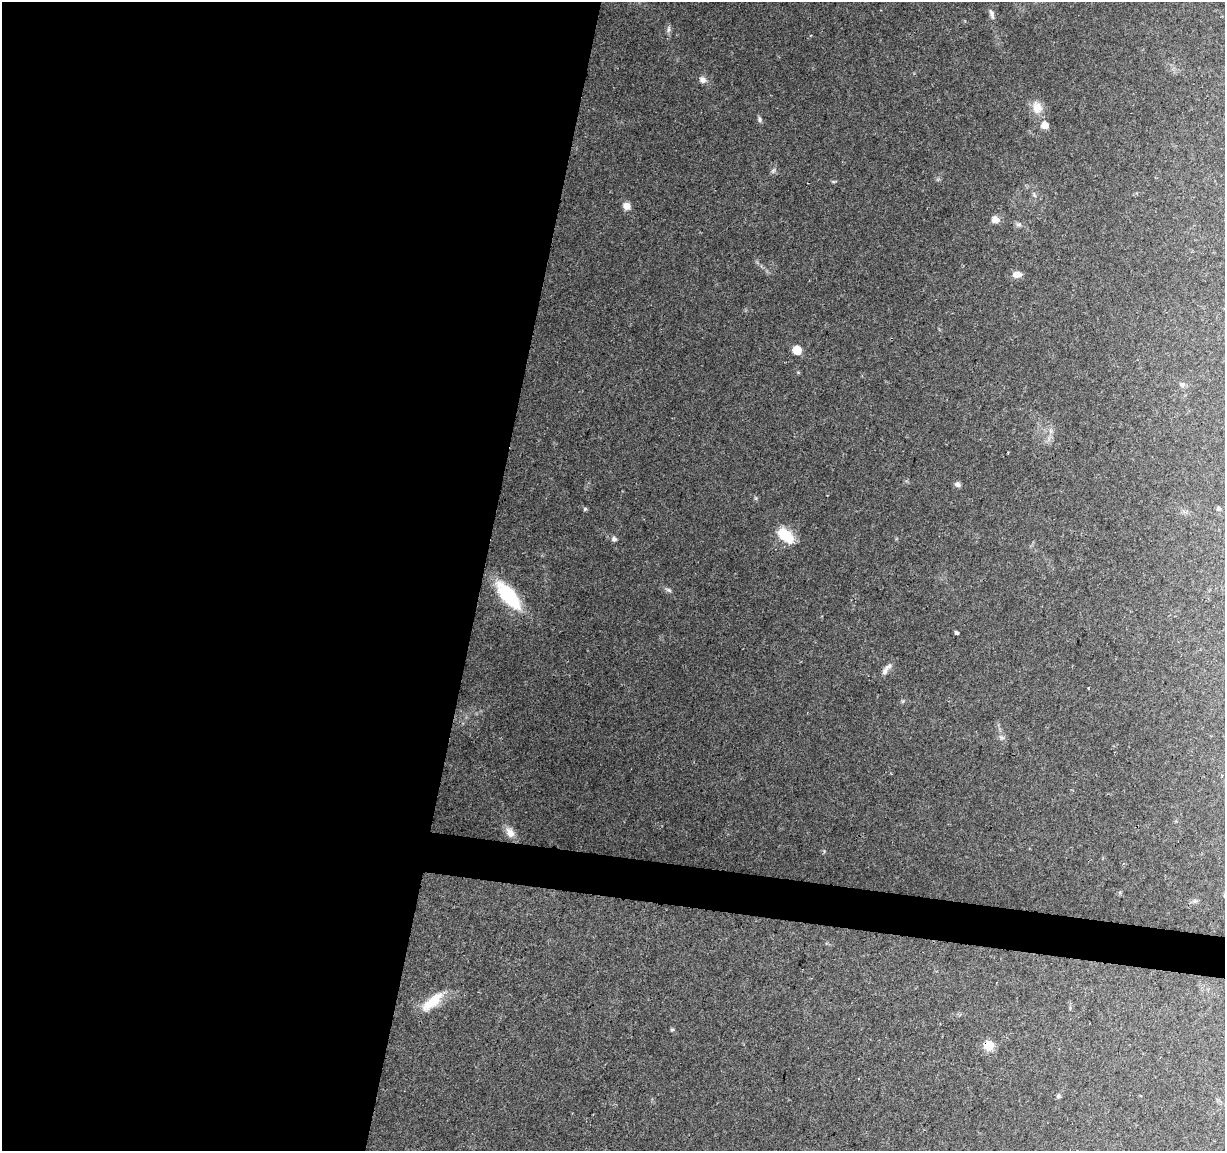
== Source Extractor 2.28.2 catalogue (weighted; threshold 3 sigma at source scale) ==
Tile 5 of 4 x 4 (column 1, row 2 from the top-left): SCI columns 1-1223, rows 2527-3675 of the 4899 x 5108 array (HDU 1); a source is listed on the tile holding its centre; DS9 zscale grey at full resolution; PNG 1227 x 1153 px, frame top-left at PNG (2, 2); no overlay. Shown black and unused: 42% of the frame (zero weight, under 2 of 3 exposures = <1% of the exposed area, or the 3 px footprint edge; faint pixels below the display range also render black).
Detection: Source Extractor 2.28.2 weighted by HDU 2 'WHT'; one run over the whole footprint, this tile lists its part. Background 0.0968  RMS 0.0061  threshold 0.0276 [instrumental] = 3 sigma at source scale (4.5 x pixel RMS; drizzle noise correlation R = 1.50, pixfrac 1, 0.0396/0.0396 arcsec/px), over >= 5 px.
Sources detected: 34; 4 cosmic-ray / hot-pixel residue — not listed; the other 30 listed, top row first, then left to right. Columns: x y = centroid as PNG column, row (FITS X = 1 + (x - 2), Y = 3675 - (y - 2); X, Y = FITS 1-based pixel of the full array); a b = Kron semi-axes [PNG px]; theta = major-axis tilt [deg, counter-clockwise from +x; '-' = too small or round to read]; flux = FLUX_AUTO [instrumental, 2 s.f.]
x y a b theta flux
992 14 14 6 -74 2.2
668 29 10 4 79 1.5
703 80 9 8 - 2.9
1037 107 17 13 -75 7.9
759 119 7 6 - 1.4
1044 125 7 7 - 6.5
773 171 8 4 59 1.3
833 181 6 4 -19 0.75
1034 195 6 4 -71 0.93
626 206 8 7 - 4.4
995 219 7 6 - 4.9
1019 224 7 6 - 1.5
1017 274 10 7 7 4.5
797 350 7 7 - 10
1182 384 8 5 31 1.5
957 484 7 7 - 1.8
1218 508 5 5 - 1.2
585 509 5 5 - 0.9
785 535 20 10 -42 19
614 539 6 6 - 1.7
669 590 9 4 -27 1.3
508 595 29 12 -50 45
956 633 4 3 - 5
885 670 13 7 59 3
1002 738 6 5 - 1.4
510 833 14 9 -60 5.1
433 1001 32 11 40 16
672 1030 5 5 - 0.83
989 1045 14 13 - 6.7
1058 1096 6 5 - 1
Overlapping masked pixels (flux is a lower limit): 1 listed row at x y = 989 1045